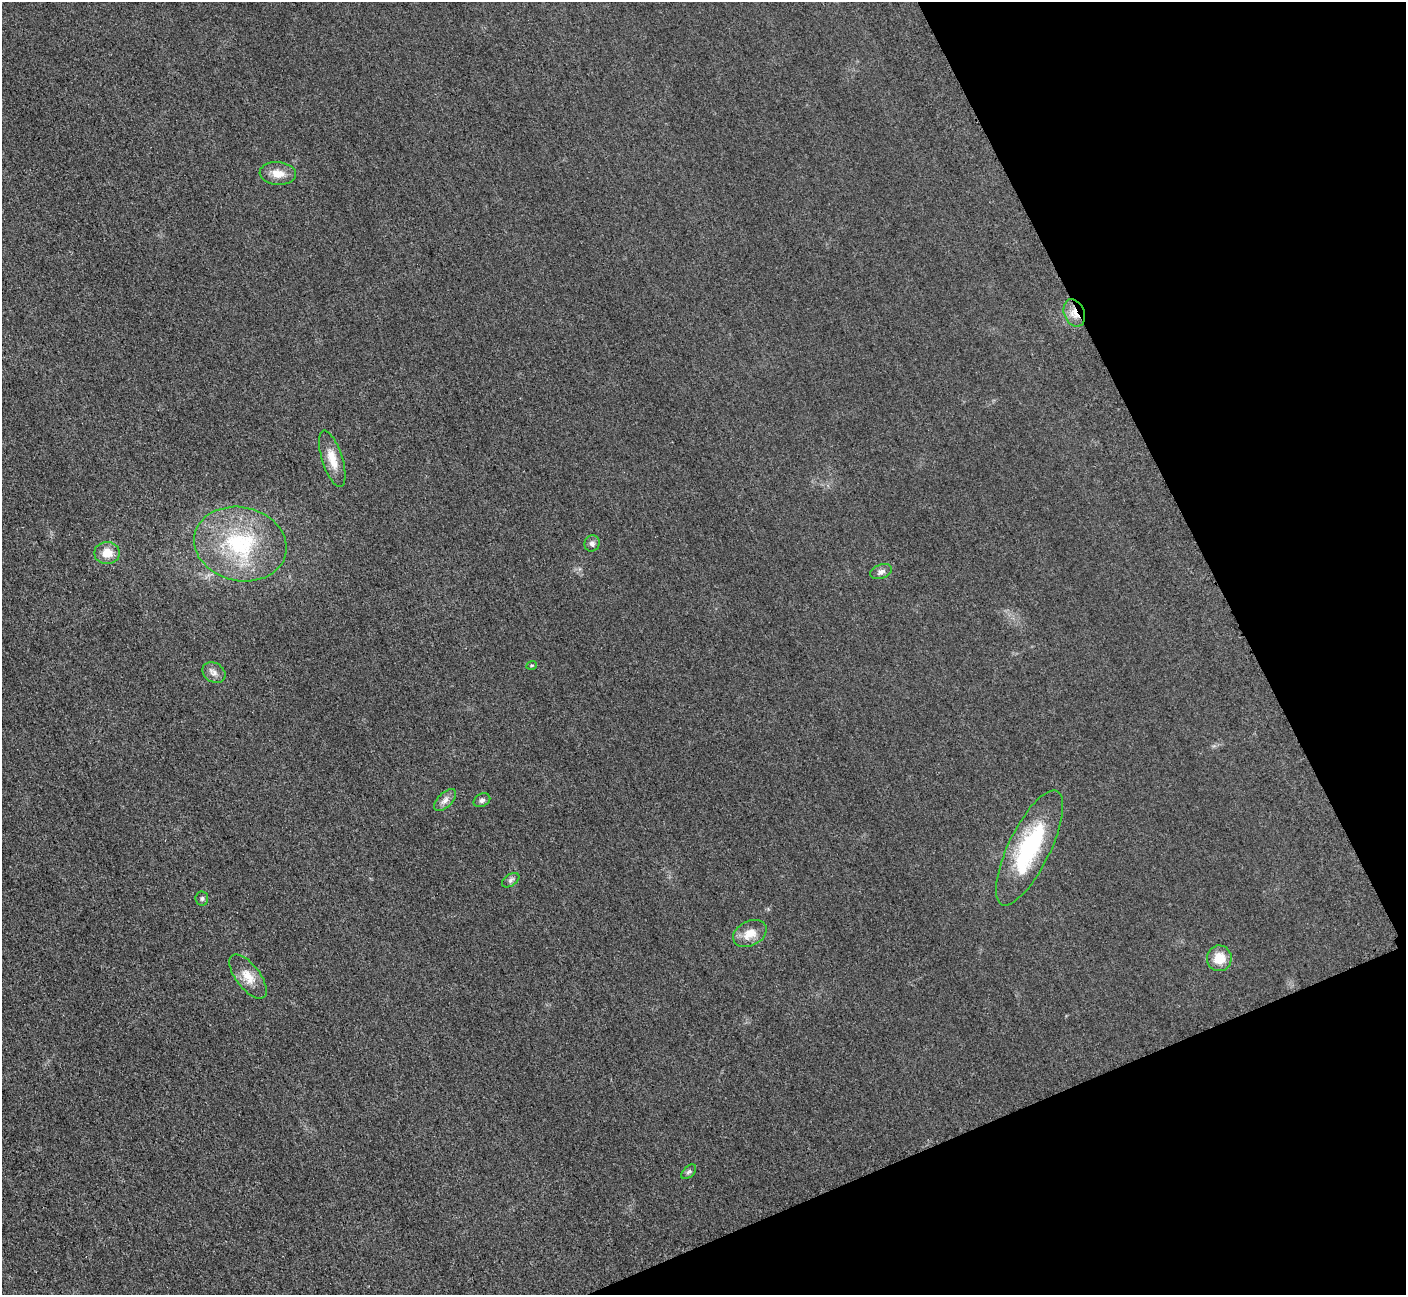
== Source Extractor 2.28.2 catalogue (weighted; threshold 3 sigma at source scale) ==
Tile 12 of 4 x 4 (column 4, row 3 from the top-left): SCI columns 4274-5677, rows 1486-2778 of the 5699 x 5664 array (HDU 1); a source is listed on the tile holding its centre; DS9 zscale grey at full resolution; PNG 1408 x 1297 px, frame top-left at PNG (2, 2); each listed source drawn as its Kron ellipse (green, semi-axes under 4 px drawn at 4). Shown black and unused: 21% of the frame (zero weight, under 3 of 5 exposures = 4% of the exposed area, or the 3 px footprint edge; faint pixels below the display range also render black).
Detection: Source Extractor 2.28.2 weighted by HDU 2 'WHT'; one run over the whole footprint, this tile lists its part. Background 0.0195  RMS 0.0051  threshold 0.0228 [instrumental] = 3 sigma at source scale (4.5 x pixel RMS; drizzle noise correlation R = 1.50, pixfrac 1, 0.05/0.05 arcsec/px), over >= 5 px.
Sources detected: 18; all 18 listed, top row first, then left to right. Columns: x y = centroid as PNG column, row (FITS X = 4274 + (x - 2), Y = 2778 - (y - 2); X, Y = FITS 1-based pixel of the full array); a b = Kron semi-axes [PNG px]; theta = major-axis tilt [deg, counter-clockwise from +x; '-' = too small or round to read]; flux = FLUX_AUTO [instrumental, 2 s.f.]
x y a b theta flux
278 173 18 11 -4 5.9
1074 313 14 10 -68 4.9
332 459 29 10 -72 8.2
592 543 8 7 - 1.9
240 544 47 37 -12 48
107 553 12 11 - 7
881 572 11 7 19 2.2
532 665 5 3 - 0.5
214 673 12 9 -34 2.9
445 800 14 7 44 2.6
482 800 9 6 28 1.4
1029 848 63 21 64 52
511 880 10 5 35 1.5
202 898 7 6 - 1.2
750 933 18 12 28 7.1
1219 958 13 12 - 9.5
248 977 26 12 -53 7.9
689 1172 9 5 43 1.1
Overlapping masked pixels (flux is a lower limit): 1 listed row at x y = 1074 313